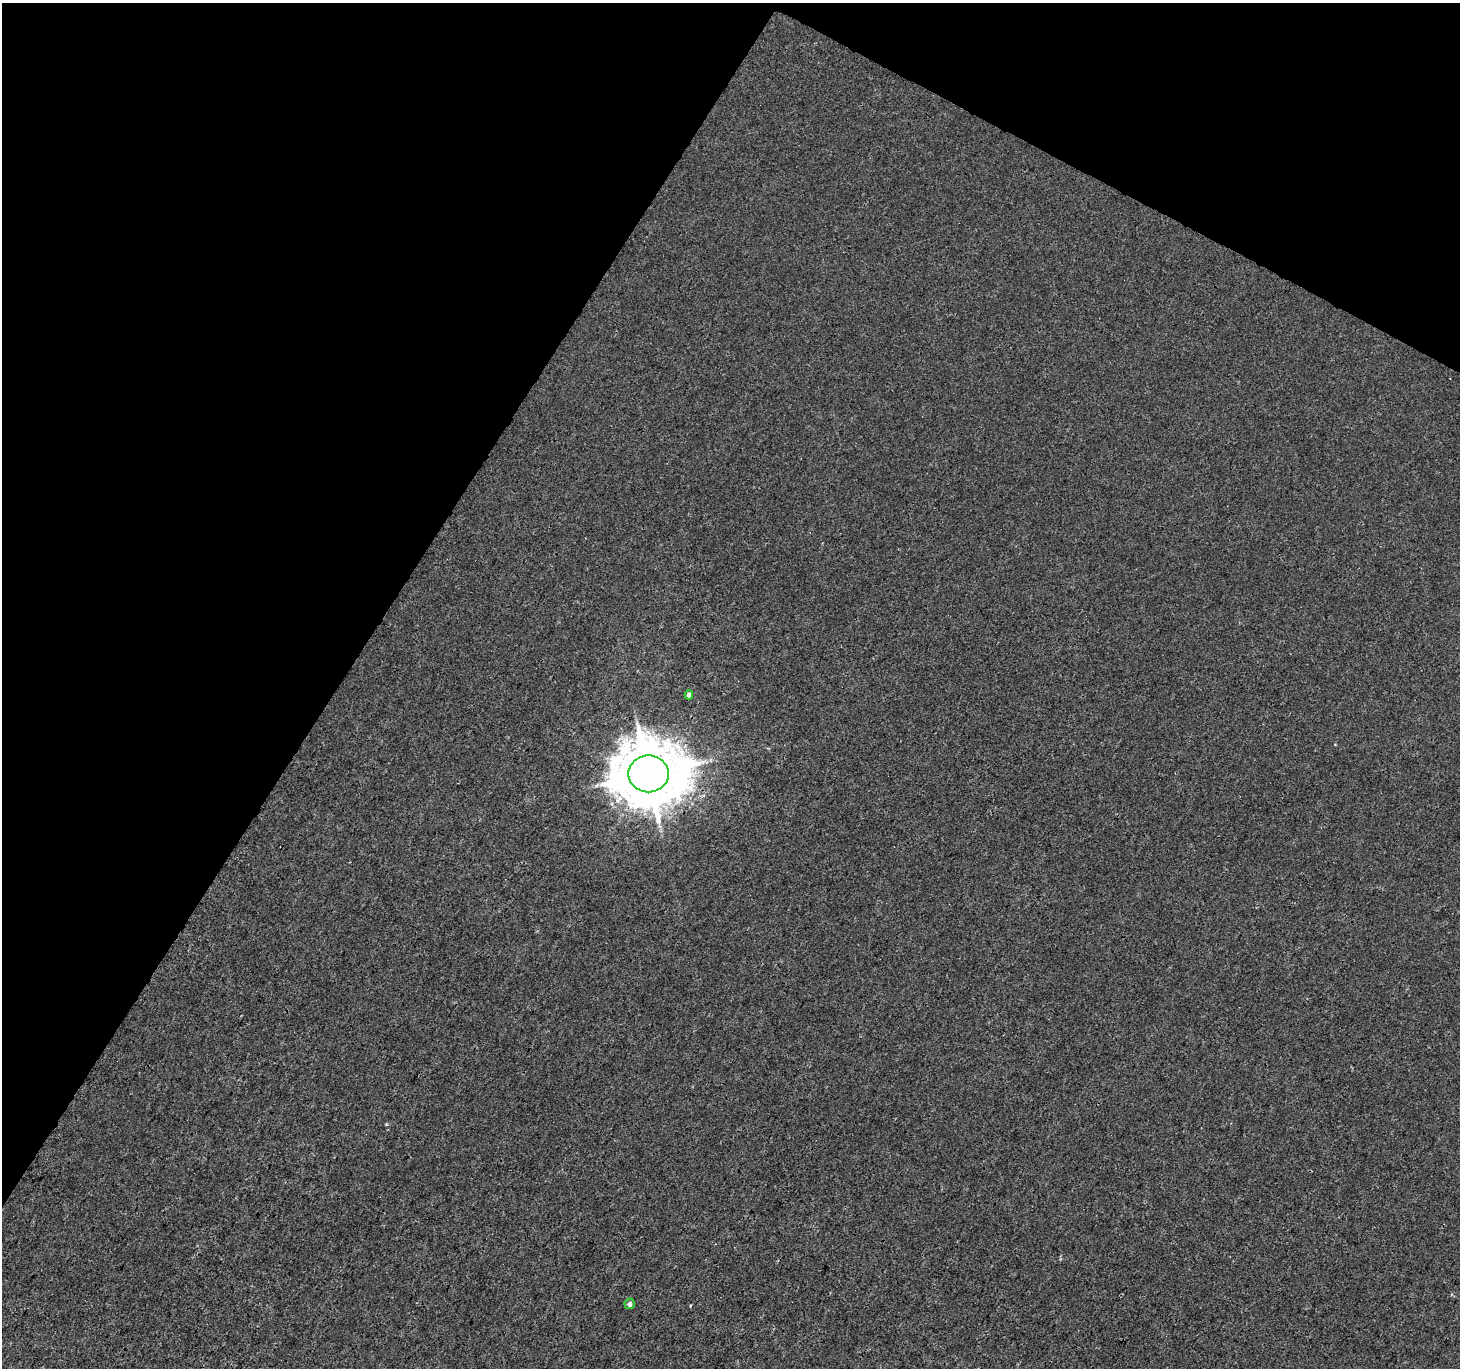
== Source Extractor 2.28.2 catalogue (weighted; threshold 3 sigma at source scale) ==
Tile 2 of 4 x 4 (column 2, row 1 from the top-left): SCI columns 1459-2916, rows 4294-5659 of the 5840 x 5921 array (HDU 1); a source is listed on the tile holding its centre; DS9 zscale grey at full resolution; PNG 1462 x 1370 px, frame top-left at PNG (2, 3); each listed source drawn as its Kron ellipse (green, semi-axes under 4 px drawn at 4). Shown black and unused: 30% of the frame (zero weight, under 3 of 4 exposures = <1% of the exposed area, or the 3 px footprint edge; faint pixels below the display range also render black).
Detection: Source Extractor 2.28.2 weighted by HDU 2 'WHT'; one run over the whole footprint, this tile lists its part. Background 4.50e-04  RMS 0.0016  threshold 0.00725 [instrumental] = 3 sigma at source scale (4.5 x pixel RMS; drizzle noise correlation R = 1.50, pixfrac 1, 0.0396/0.0396 arcsec/px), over >= 5 px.
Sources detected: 3; all 3 listed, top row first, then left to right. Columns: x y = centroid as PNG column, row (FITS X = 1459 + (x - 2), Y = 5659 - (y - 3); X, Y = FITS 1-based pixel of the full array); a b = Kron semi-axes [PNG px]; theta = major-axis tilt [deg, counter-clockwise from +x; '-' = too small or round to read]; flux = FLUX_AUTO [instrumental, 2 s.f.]
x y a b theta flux
689 695 4 4 - 0.82
648 774 20 18 0 1300
630 1304 5 5 - 0.6
Overlapping masked pixels (flux is a lower limit): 1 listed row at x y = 648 774